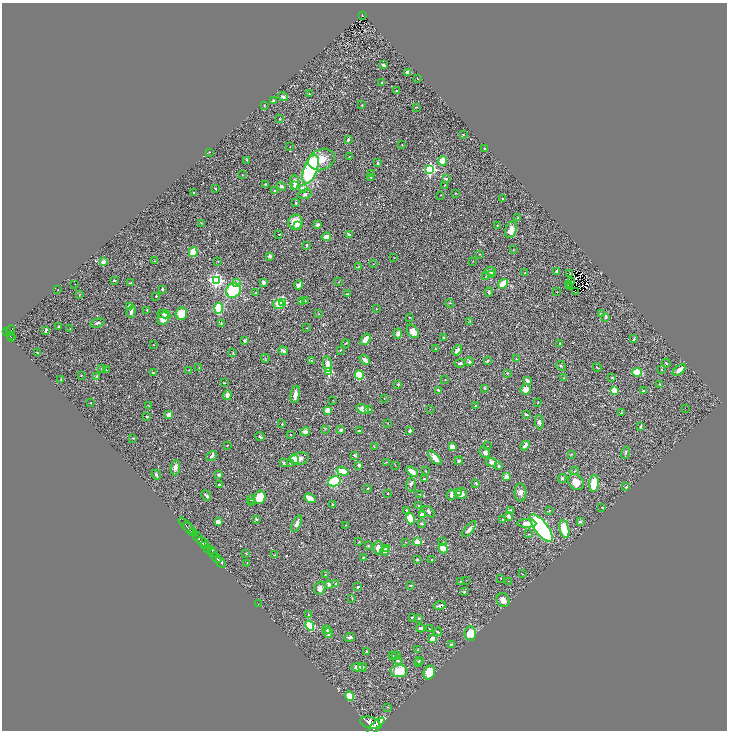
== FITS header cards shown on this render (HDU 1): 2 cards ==
NAXIS1  =                 1450
NAXIS2  =                 1456

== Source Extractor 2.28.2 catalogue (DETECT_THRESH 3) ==
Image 1450 x 1456 px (HDU 1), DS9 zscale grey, zoomed out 1/2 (1 PNG px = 2 x 2 image px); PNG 729 x 732 px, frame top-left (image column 2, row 1455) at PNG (2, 3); each listed source drawn as its Kron ellipse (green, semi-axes under 4 px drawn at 4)
Background 0.564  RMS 0.026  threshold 0.0787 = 3 sigma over >= 5 px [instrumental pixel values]
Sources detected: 401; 56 cannot appear on this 1/2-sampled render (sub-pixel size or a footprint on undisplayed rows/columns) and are neither listed nor drawn; the other 345 listed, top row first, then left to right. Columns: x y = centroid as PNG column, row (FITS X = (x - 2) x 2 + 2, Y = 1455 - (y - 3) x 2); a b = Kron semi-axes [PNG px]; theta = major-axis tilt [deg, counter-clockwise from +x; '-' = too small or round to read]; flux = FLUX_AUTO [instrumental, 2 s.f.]
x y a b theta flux
362 15 4 3 - 130
383 65 3 2 - 11
407 72 4 2 - 23
417 78 2 1 - 2.1
382 82 2 2 - 4
396 90 2 2 - 3.1
309 94 3 2 - 4
283 97 5 3 - 15
274 101 3 3 - 14
362 105 3 2 - 2.7
264 106 2 2 - 3.2
417 107 3 2 - 2.3
279 119 3 2 - 3.4
463 134 3 2 - 2.7
348 139 3 2 - 7.8
402 144 2 1 - 1.4
290 147 2 1 - 1.5
484 148 2 2 - 2.8
209 152 3 2 - 2.6
349 156 2 1 - 1.5
247 160 4 3 - 3.8
322 160 14 10 20 64
443 161 5 4 - 66
378 163 3 2 - 6.7
310 169 15 6 70 520
430 169 3 3 - 770
372 173 4 2 - 2.2
242 175 2 2 - 1.7
371 177 2 1 - 1.6
446 179 2 2 - 14
295 182 7 4 -87 31
265 184 3 2 - 3.3
445 185 3 2 - 3.7
281 186 4 3 - 10
294 186 4 3 - 6.7
215 188 3 2 - 4.9
303 188 2 2 - 61
275 191 4 2 - 4.7
193 192 3 2 - 3.5
456 193 3 2 - 1.8
305 194 7 4 10 12
441 195 2 1 - 1.5
502 199 3 3 - 3.5
296 202 3 2 - 4
518 218 4 3 - 5.6
295 222 7 7 - 75
202 223 4 2 - 2.2
318 225 2 2 - 22
497 225 2 1 - 1.7
298 226 3 3 - 5.7
511 230 8 5 68 40
279 234 2 2 - 3
349 235 4 2 - 13
326 237 5 4 - 30
306 245 2 2 - 8.3
513 250 3 2 - 2
193 252 5 4 - 86
480 254 3 2 - 2.6
269 256 2 2 - 40
394 258 2 1 - 1.7
154 261 3 2 - 3.1
218 261 3 2 - 2.4
473 261 2 1 - 1.3
103 262 2 2 - 54
373 264 2 1 - 1.6
358 267 3 2 - 3.2
491 271 5 3 - 24
557 271 3 2 - 17
525 273 2 2 - 5
570 273 2 1 - 0.091
491 274 3 3 - 4.3
486 276 3 2 - 3
114 280 2 2 - 4.9
216 280 4 3 - 1400
339 281 3 2 - 2.2
237 282 4 4 - 9.7
263 282 3 3 - 15
571 282 2 1 - 1.1
131 283 2 2 - 3.1
75 284 2 1 - 2.3
503 284 5 4 - 84
299 285 5 3 - 13
568 285 3 1 - 1.8
570 286 3 2 - 0.13
162 289 3 2 - 7.1
57 290 2 2 - 1.5
233 290 8 7 - 230
489 292 4 3 - 7
557 292 2 1 - 1.7
576 292 3 1 - 2.2
256 293 2 2 - 2.1
80 294 3 2 - 2.1
347 294 3 2 - 3.6
156 296 2 2 - 3.3
305 300 3 2 - 3
282 302 4 4 - 240
301 302 3 3 - 17
449 303 4 2 - 2.7
278 304 6 4 -9 26
130 306 3 3 - 24
219 308 5 4 - 160
376 309 2 2 - 2
147 310 2 2 - 12
131 312 6 3 72 14
164 314 6 3 -13 15
181 314 6 5 - 64
319 314 3 2 - 1.6
602 314 2 2 - 26
409 317 2 2 - 2.7
606 317 4 3 - 8.2
163 318 7 5 48 42
470 321 3 2 - 1.8
97 323 7 3 14 10
221 323 3 3 - 3.8
58 327 2 2 - 5.8
307 328 2 2 - 3
70 329 2 2 - 1.5
11 330 5 4 - 590
46 330 3 2 - 14
413 331 7 5 -56 35
7 332 3 2 - 430
398 334 5 4 - 16
10 335 3 2 - 250
12 338 4 2 - 180
443 338 3 3 - 3.3
365 339 6 4 53 44
634 339 4 2 - 4.5
245 341 3 3 - 11
345 343 4 2 - 3.3
560 343 3 2 - 2.6
153 345 2 2 - 3.4
435 349 3 2 - 2.7
340 350 3 2 - 2.8
457 350 6 3 50 21
283 351 5 3 - 13
38 353 2 1 - 2.9
233 353 4 2 - 2.8
265 358 4 2 - 3.4
516 359 2 2 - 5.7
365 360 6 3 -41 21
312 361 3 2 - 2.2
487 361 3 3 - 5.9
469 362 4 3 - 6.2
460 363 5 3 - 11
666 363 4 2 - 5.2
327 364 8 4 -82 28
561 366 5 2 - 4
102 368 3 3 - 3.5
199 368 2 2 - 2.2
597 368 4 2 - 3.2
106 370 2 2 - 3.9
189 370 2 1 - 1.2
662 370 2 2 - 2.3
679 370 7 3 37 34
329 371 3 3 - 300
637 372 5 3 - 95
153 373 3 2 - 4.3
507 373 3 3 - 4.1
81 375 2 2 - 2.2
359 375 4 4 - 140
97 376 2 2 - 19
612 377 4 3 - 4.9
564 378 2 2 - 1.6
61 379 4 2 - 5
445 380 2 2 - 2.5
527 381 3 2 - 18
224 383 2 2 - 2.4
398 384 3 3 - 5.6
660 384 3 2 - 2.8
484 388 4 3 - 5.1
526 389 5 5 - 42
439 390 3 2 - 7.5
614 390 3 3 - 160
643 391 3 2 - 5.5
295 394 9 4 78 25
227 395 5 3 - 29
384 398 2 1 - 1.3
333 400 2 1 - 1.7
538 402 3 2 - 2.6
91 403 2 2 - 3.7
148 405 3 1 - 2.5
475 406 3 2 - 2.3
685 408 2 1 - 29
363 409 6 4 -27 35
369 409 3 3 - 5.8
430 409 2 2 - 4.1
327 410 4 3 - 47
622 413 3 2 - 2.8
526 414 3 2 - 5.1
169 415 4 3 - 22
146 416 2 2 - 6.1
539 422 7 4 -88 12
388 423 2 1 - 1.4
282 424 2 2 - 3.3
641 426 4 2 - 5.3
325 429 4 2 - 3.7
341 430 2 2 - 21
359 431 4 2 - 9.5
410 431 3 2 - 11
305 432 5 4 - 20
290 434 2 2 - 2.5
260 437 5 2 - 7.6
133 438 4 2 - 3.2
227 445 2 1 - 2.4
525 445 5 2 - 15
488 446 2 1 - 1.4
374 447 3 2 - 2.3
452 447 4 3 - 39
485 452 6 5 - 16
625 453 6 3 72 8
571 454 4 2 - 2.3
355 455 3 2 - 10
212 456 6 3 35 12
435 458 9 4 -50 30
294 459 5 4 - 50
299 459 9 6 11 22
459 461 4 3 - 7.1
284 462 3 3 - 3.6
387 462 3 2 - 1.5
491 462 5 4 - 21
290 464 2 2 - 3.5
359 465 3 3 - 14
395 465 2 1 - 1.3
499 466 4 3 - 8.1
175 468 8 5 84 20
342 471 6 4 -17 100
425 471 3 2 - 2.7
574 471 5 3 - 5.1
412 472 6 3 -40 41
156 475 5 4 - 8.4
219 475 3 3 - 9.1
506 477 3 3 - 32
562 478 4 3 - 4.5
424 479 2 2 - 5
334 481 6 5 - 210
576 482 8 7 - 46
476 483 4 2 - 3.7
594 483 8 4 86 120
219 485 4 3 - 6.2
411 485 7 4 -87 9.8
626 487 3 2 - 3.6
368 489 4 3 - 3.6
521 492 9 6 -88 20
388 493 2 2 - 2.6
458 493 3 3 - 6.8
420 494 2 1 - 2.5
461 494 5 5 - 25
206 495 5 2 - 9.1
451 495 5 3 - 18
260 497 7 5 76 110
310 498 6 3 -30 53
251 499 3 3 - 3.7
251 503 2 2 - 2.1
332 505 2 2 - 4.7
418 506 2 2 - 3.2
602 507 3 2 - 3.5
406 510 3 2 - 3.2
510 510 4 3 - 6.3
549 510 2 2 - 2.2
429 512 7 3 -43 8.9
423 515 4 3 - 47
509 516 4 3 - 16
256 519 4 3 - 5
410 519 5 4 - 120
503 520 3 3 - 4.2
218 522 3 3 - 44
580 522 2 2 - 20
527 523 9 4 0 38
297 524 9 4 65 21
421 524 4 3 - 8
346 525 2 1 - 1.2
186 526 10 2 -49 420
541 528 16 6 -54 620
469 529 10 4 51 22
564 529 9 4 -78 130
190 530 9 2 -42 1200
193 533 2 2 - 520
529 534 3 2 - 3.3
198 537 7 3 -58 2800
203 542 6 3 -22 1200
359 542 3 2 - 1.9
406 542 3 2 - 1.9
417 542 4 3 - 29
443 542 3 2 - 2.5
204 545 4 2 - 420
368 546 4 3 - 4.1
378 548 6 4 -86 36
443 548 5 4 - 57
208 549 3 3 - 850
386 549 3 3 - 27
211 550 4 2 - 570
385 551 4 3 - 15
213 553 4 2 - 480
246 553 2 2 - 4.9
274 555 2 2 - 2
216 558 6 2 -47 1300
363 558 3 2 - 3.2
417 559 2 2 - 7.7
432 559 2 2 - 2.3
221 562 6 2 -49 1900
247 563 2 2 - 1.8
325 574 2 2 - 1.8
522 574 2 2 - 1.6
501 578 3 1 - 1.8
466 580 2 1 - 1.3
460 581 2 2 - 2.9
509 581 4 1 - 1.7
336 584 2 2 - 5.9
329 585 4 3 - 20
411 585 3 2 - 3.4
358 587 3 3 - 11
320 588 7 5 74 17
464 592 4 2 - 3.6
352 598 2 2 - 2.1
503 600 7 6 - 29
258 604 2 1 - 27
440 606 6 2 12 11
308 615 3 3 - 3.4
412 617 2 2 - 8.2
419 618 3 2 - 4.1
310 626 5 3 - 220
420 628 4 2 - 12
430 629 3 2 - 3.1
327 630 4 3 - 8.4
438 632 4 2 - 5.3
328 633 5 3 - 18
470 633 7 6 - 76
350 637 5 3 - 13
432 639 4 4 - 33
451 645 4 3 - 6
417 650 4 3 - 5.4
366 652 3 2 - 7.6
393 656 3 3 - 6.2
396 656 4 3 - 4.4
419 660 3 2 - 3.9
398 661 4 2 - 4.9
419 663 3 3 - 7.2
357 667 6 4 4 31
363 667 4 3 - 5.2
399 671 8 6 2 93
429 673 7 5 66 82
349 696 5 3 - 76
388 707 3 2 - 2.4
370 723 10 6 -15 6200
376 726 11 4 45 5600
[56 sub-pixel or undisplayed-footprint detections neither listed nor drawn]